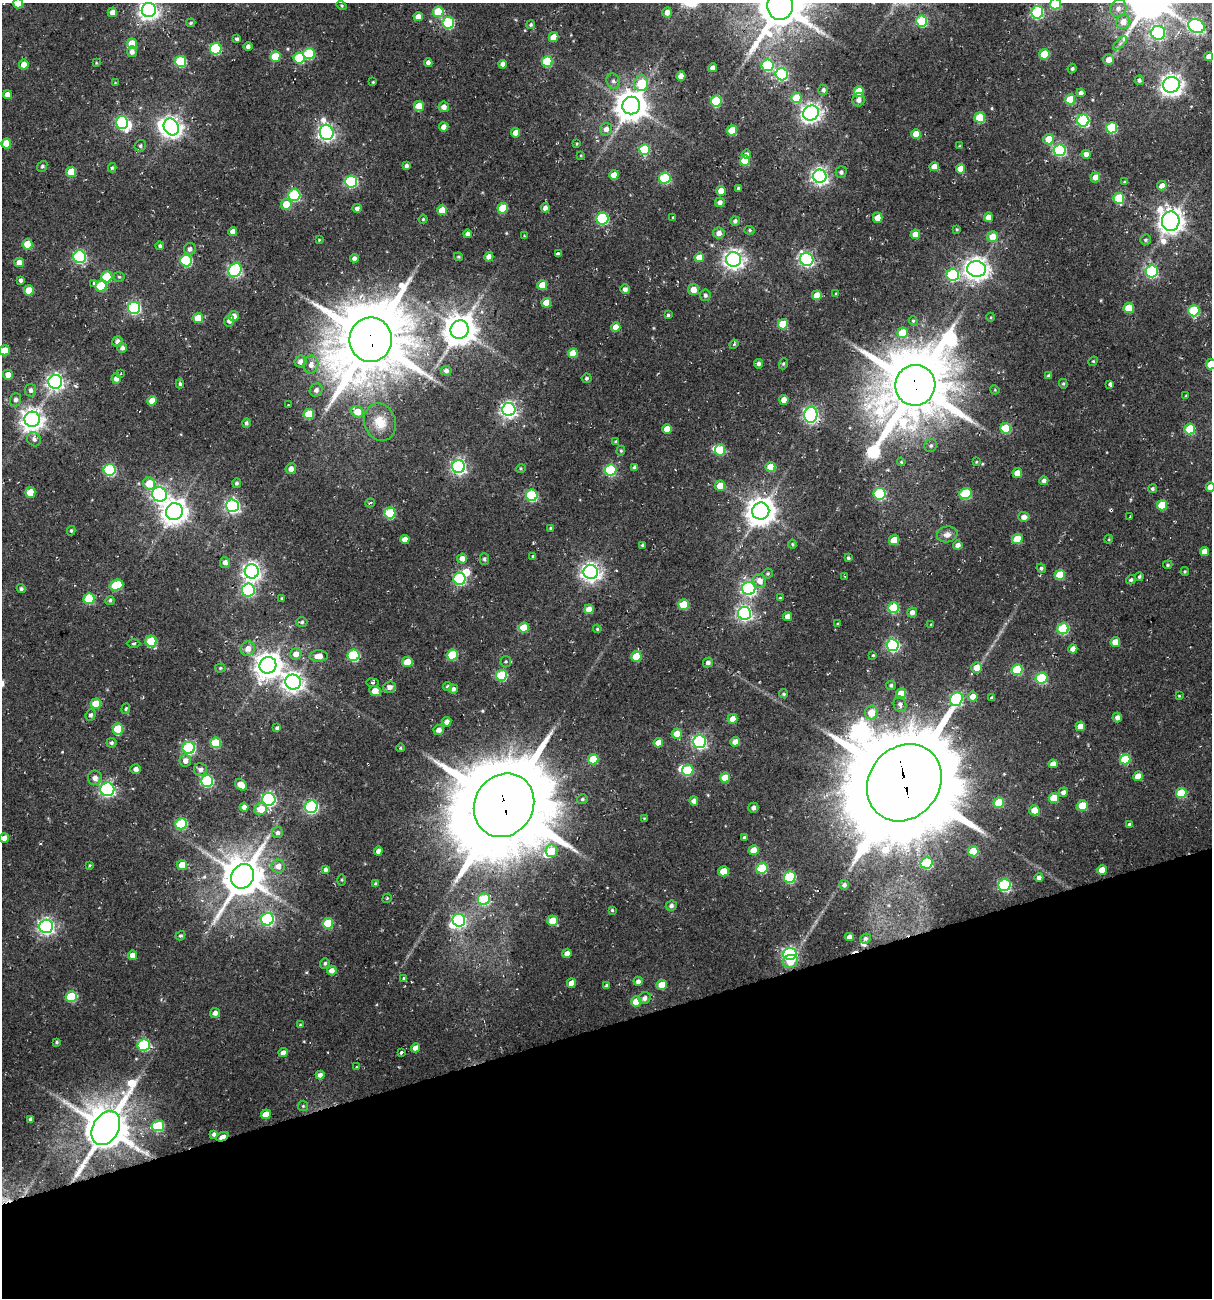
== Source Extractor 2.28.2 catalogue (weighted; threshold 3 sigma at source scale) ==
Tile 14 of 4 x 4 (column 2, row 4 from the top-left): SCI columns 1869-3078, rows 75-1370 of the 5595 x 6465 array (HDU 1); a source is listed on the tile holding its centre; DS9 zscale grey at full resolution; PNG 1214 x 1300 px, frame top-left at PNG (2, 3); each listed source drawn as its Kron ellipse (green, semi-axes under 4 px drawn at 4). Shown black and unused: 21% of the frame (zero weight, under 2 of 3 exposures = <1% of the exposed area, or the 3 px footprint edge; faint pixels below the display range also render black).
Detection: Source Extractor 2.28.2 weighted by HDU 2 'WHT'; one run over the whole footprint, this tile lists its part. Background 0.0392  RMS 0.0067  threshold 0.0302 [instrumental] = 3 sigma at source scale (4.5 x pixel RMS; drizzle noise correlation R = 1.50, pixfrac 1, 0.0396/0.0396 arcsec/px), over >= 5 px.
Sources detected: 453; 12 inside a brighter object's white glare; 2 cosmic-ray / hot-pixel residue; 1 long thin detection or spike segment (spike, bleed or trail) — neither listed nor drawn; the other 438 listed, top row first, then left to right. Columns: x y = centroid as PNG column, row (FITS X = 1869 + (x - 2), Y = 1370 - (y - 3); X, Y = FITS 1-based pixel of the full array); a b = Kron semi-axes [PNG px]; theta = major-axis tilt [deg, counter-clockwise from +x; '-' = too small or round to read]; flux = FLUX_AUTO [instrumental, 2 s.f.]
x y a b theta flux
18 3 5 5 - 16
1055 4 5 5 - 40
342 5 5 4 - 0.81
780 6 14 13 - 2900
1118 8 9 8 - 4.1
149 10 7 7 - 380
112 12 5 5 - 4.5
438 12 5 5 - 27
667 12 5 4 - 4.5
1037 12 6 6 - 89
418 17 4 4 - 5.1
922 21 5 5 - 46
1123 22 7 7 - 7.2
191 23 5 3 - 0.87
448 23 6 6 - 61
531 25 4 4 - 0.97
1196 26 8 6 -23 160
1158 33 7 7 - 110
554 37 5 4 - 11
237 39 4 3 - 1.5
1120 43 9 3 45 1.8
132 44 5 5 - 15
248 46 4 4 - 2.1
216 49 6 5 - 55
132 52 5 5 - 3.4
309 54 6 5 - 37
1044 54 5 5 - 24
275 56 5 5 - 21
1209 56 4 4 - 4
299 58 5 5 - 34
1109 60 5 5 - 5
180 61 5 5 - 43
547 61 5 5 - 38
428 62 4 4 - 2.8
96 63 3 3 - 0.58
503 64 4 4 - 3.1
24 65 5 4 - 7
768 65 6 6 - 58
713 68 4 4 - 4.2
1072 68 5 3 - 0.97
782 74 6 6 - 85
681 76 4 4 - 5.3
1139 80 5 4 - 1.8
613 81 8 6 -63 2.3
373 82 3 3 - 0.62
115 83 4 2 - 0.43
641 83 8 7 - 22
1171 85 8 8 - 460
823 90 5 5 - 2
859 91 5 5 - 20
1081 93 4 4 - 2.9
7 94 4 4 - 4.6
796 98 5 5 - 17
1070 99 5 5 - 22
858 100 6 6 - 3.5
716 101 5 5 - 40
419 106 5 5 - 12
631 106 9 9 - 1300
444 107 5 5 - 4.4
811 113 8 7 - 340
980 118 5 5 - 31
1083 121 6 6 - 79
122 123 6 6 - 100
171 127 9 7 -59 440
444 127 4 4 - 4.9
1112 128 5 5 - 46
606 129 6 6 - 3.5
732 130 5 5 - 20
327 132 8 6 -74 240
516 133 4 4 - 6.9
916 134 5 5 - 11
1049 139 5 5 - 13
6 143 5 5 - 14
577 144 4 3 - 0.71
140 146 6 5 - 1.5
959 146 3 3 - 0.5
645 149 5 5 - 35
1060 150 6 6 - 76
746 154 4 4 - 2.5
1086 154 4 4 - 3.9
581 155 4 3 - 0.67
745 160 5 5 - 20
42 166 6 4 51 1.2
406 166 4 4 - 2
934 167 5 4 - 5.3
112 168 4 3 - 0.96
960 169 5 4 - 7.7
71 172 5 5 - 17
841 172 5 5 - 1.8
614 175 5 4 - 8
820 176 6 6 - 260
1095 177 5 4 - 6.5
665 178 6 5 - 53
351 182 6 6 - 78
1124 182 4 3 - 0.64
1162 186 5 4 - 6.2
738 188 3 3 - 0.94
721 191 5 4 - 8.5
294 195 6 6 - 60
1119 198 5 5 - 35
720 202 5 5 - 2.7
286 204 5 5 - 12
357 208 5 4 - 2.4
503 208 5 5 - 21
545 208 5 4 - 3.4
442 210 5 5 - 9.2
673 217 3 3 - 2
988 217 4 4 - 5.2
878 218 5 4 - 7.4
423 219 4 4 - 0.83
602 219 6 6 - 70
735 221 5 4 - 1.9
1171 221 10 9 - 690
957 229 3 3 - 0.77
750 230 5 4 - 1.1
233 232 4 4 - 4.7
719 233 5 5 - 4.2
467 234 4 4 - 2.6
915 234 5 4 - 8.1
524 236 3 2 - 1
993 237 5 5 - 12
319 240 4 4 - 0.61
1146 240 5 5 - 0.98
28 244 5 5 - 18
160 246 4 4 - 1.5
190 249 6 6 - 2.5
558 254 4 3 - 9.2
80 257 6 6 - 96
458 257 4 4 - 0.73
489 257 5 4 - 4.1
699 257 5 4 - 8.8
354 258 4 4 - 2.3
734 259 7 7 - 370
807 259 7 6 - 150
186 261 6 6 - 65
19 262 5 4 - 5.2
976 269 9 8 - 550
235 270 7 6 - 110
1152 272 6 6 - 91
953 275 6 6 - 70
107 277 5 5 - 29
119 277 5 5 - 0.98
21 280 4 4 - 1.6
94 283 3 3 - 3.9
542 285 5 5 - 14
101 286 5 5 - 30
625 289 5 4 - 2.5
29 290 5 5 - 14
693 290 5 5 - 6.4
836 293 4 4 - 0.61
705 295 5 5 - 1.9
817 295 5 5 - 8.7
546 303 5 5 - 11
134 308 6 6 - 97
1129 308 5 5 - 22
1194 311 5 5 - 44
668 315 4 3 - 0.96
234 316 5 5 - 5
991 317 4 3 - 0.57
198 318 5 5 - 13
229 321 5 5 - 2.3
913 321 5 4 - 1
783 324 5 5 - 25
616 327 5 4 - 7
460 330 9 9 - 1300
902 333 5 5 - 20
371 340 22 21 - 5700
117 342 5 5 - 3.4
734 344 4 4 - 0.86
122 348 5 5 - 2.5
5 350 5 5 - 12
573 353 5 5 - 11
1093 361 5 4 - 0.7
300 362 6 6 - 4.6
758 364 5 4 - 1.9
783 364 5 3 - 0.87
1211 364 5 5 - 16
311 365 9 7 81 4.7
446 371 5 5 - 2.3
121 373 4 2 - 0.42
8 375 5 5 - 5.7
1049 376 4 4 - 1.8
586 378 5 5 - 1.3
116 379 5 5 - 3.5
55 382 7 7 - 240
180 384 4 4 - 1.3
1063 384 5 4 - 0.84
1110 384 3 3 - 7.5
915 385 20 20 - 5700
31 390 6 5 - 2.4
316 390 7 6 - 2.8
995 390 5 4 - 0.58
1186 396 3 3 - 0.61
16 400 7 5 84 2.3
784 400 5 4 - 5.7
152 401 5 4 - 8.8
288 405 2 2 - 0.58
509 409 6 6 - 230
357 412 6 5 - 11
309 414 5 5 - 22
811 415 8 6 81 180
32 419 8 7 - 520
380 422 19 15 -71 14
246 423 5 4 - 1.6
1005 428 5 5 - 32
667 429 5 5 - 8.2
1190 429 5 5 - 32
34 439 7 6 - 2.6
616 442 4 4 - 1.1
931 445 6 6 - 1.5
720 450 5 5 - 21
621 451 5 4 - 0.89
901 462 4 4 - 0.68
976 462 4 3 - 0.7
458 466 6 6 - 190
635 467 4 4 - 2.1
770 467 5 5 - 12
521 468 5 3 - 0.66
291 469 5 5 - 3.8
110 470 6 6 - 69
610 470 6 5 - 63
1017 473 5 5 - 7.8
1044 481 4 4 - 2.4
237 483 5 4 - 1.4
149 484 6 5 - 15
720 486 5 5 - 8.8
1210 487 4 4 - 5.3
1152 489 4 4 - 1.3
30 492 5 5 - 16
966 493 6 5 - 41
159 494 7 7 - 170
880 494 6 5 - 62
532 495 6 6 - 62
370 503 5 2 - 0.76
1162 505 5 5 - 20
233 506 6 6 - 160
761 511 8 8 - 960
174 512 9 8 - 690
390 513 5 5 - 47
1024 517 5 5 - 3.9
1129 517 2 2 - 0.48
551 528 4 3 - 1.1
71 531 5 4 - 1.1
947 534 10 8 8 3.9
405 539 4 4 - 7
1017 539 5 5 - 17
1109 539 4 3 - 0.6
894 540 5 5 - 15
792 544 4 4 - 0.83
642 545 3 3 - 0.84
958 545 5 4 - 3.5
1204 551 4 4 - 6.6
533 556 4 3 - 0.84
848 558 3 3 - 1.1
462 559 5 5 - 4.2
484 559 5 5 - 1.2
225 562 5 5 - 3.3
1168 565 5 4 - 0.87
1041 568 5 4 - 1.3
252 571 7 7 - 310
591 572 7 7 - 360
1185 572 4 3 - 0.83
768 574 5 5 - 1
1060 575 5 5 - 21
845 576 3 2 - 0.67
1139 577 4 4 - 1.1
459 579 6 6 - 87
1131 580 5 4 - 1.1
760 581 7 6 - 5.7
116 585 7 5 18 34
749 588 6 6 - 160
21 589 4 4 - 1.3
248 590 6 6 - 91
282 598 3 3 - 0.64
780 598 3 3 - 0.75
89 599 5 5 - 36
110 600 5 4 - 1.2
684 605 5 5 - 24
893 608 5 5 - 42
589 609 5 5 - 8.1
912 612 5 4 - 3.3
744 613 6 6 - 170
788 617 4 4 - 4.4
302 622 5 4 - 1.2
838 624 4 3 - 0.75
931 625 3 3 - 0.64
524 628 5 5 - 18
597 629 4 3 - 0.75
1063 629 5 5 - 48
151 641 5 5 - 36
1115 642 5 5 - 8.4
133 643 7 3 1 0.89
892 645 6 6 - 97
248 649 7 7 - 5.2
1073 649 4 4 - 4.7
296 654 6 5 - 4.9
354 655 6 6 - 57
452 655 5 5 - 29
873 655 3 3 - 0.66
319 656 9 5 0 5.9
636 656 5 5 - 20
407 662 5 5 - 13
506 662 6 5 - 1
708 663 5 4 - 2.4
268 665 8 8 - 750
220 668 5 4 - 0.97
977 668 5 5 - 8.8
1017 670 6 5 - 43
501 675 5 5 - 40
1041 678 6 5 - 52
293 682 8 7 - 390
373 683 6 4 -7 1.1
891 685 5 4 - 1.4
447 686 4 4 - 1
389 687 6 5 - 3.2
453 689 4 4 - 2
375 691 6 5 - 8.2
784 694 5 4 - 0.99
901 694 5 5 - 11
1179 696 4 3 - 0.62
973 697 5 5 - 5.9
992 698 4 4 - 1.2
956 699 7 6 - 87
96 704 5 5 - 16
900 704 8 6 -75 2.6
126 709 5 4 - 0.97
871 713 7 6 - 11
91 715 5 5 - 1.7
1117 718 5 5 - 3.2
733 719 5 5 - 6.4
447 722 5 4 - 3.5
1080 726 5 4 - 7.4
277 728 4 3 - 1.6
118 729 5 5 - 22
439 730 5 5 - 3.5
677 734 5 5 - 11
699 742 6 6 - 140
735 742 5 5 - 5
111 743 5 5 - 1.5
216 743 5 5 - 29
658 743 5 4 - 6
189 748 6 6 - 88
401 748 4 3 - 0.78
593 759 5 5 - 20
1125 759 5 5 - 31
185 761 6 6 - 3.8
1053 764 4 4 - 5.7
136 769 5 5 - 3.3
200 769 6 6 - 2.7
688 770 5 5 - 40
1138 776 5 4 - 9.3
95 778 7 7 - 4.3
725 778 5 5 - 12
207 781 6 5 - 77
904 783 41 35 52 13000
241 785 6 5 - 7.9
107 789 7 7 - 130
1063 792 5 4 - 2.9
1181 793 5 5 - 32
1054 798 5 5 - 18
269 799 6 6 - 130
582 799 5 5 - 1.4
694 801 4 4 - 3.8
999 803 5 5 - 21
504 805 33 29 57 9400
1082 806 5 5 - 19
244 807 4 4 - 4
311 807 6 6 - 120
753 808 5 5 - 2.6
261 809 6 5 - 12
1034 810 5 5 - 10
644 818 4 3 - 0.51
181 824 6 5 - 51
1129 824 4 4 - 1.4
277 833 5 5 - 2.1
744 837 4 3 - 1.2
4 838 5 4 - 3.8
754 850 5 5 - 8.9
378 851 4 4 - 4.3
551 851 6 6 - 17
973 851 5 5 - 25
927 863 6 5 - 55
90 865 4 4 - 0.67
182 865 5 5 - 10
278 866 7 6 - 5.3
762 868 6 5 - 38
325 869 4 4 - 2
1102 870 5 4 - 8.6
724 871 5 5 - 17
243 876 12 11 - 2400
790 877 6 5 - 60
1039 877 4 4 - 2.4
341 880 5 4 - 0.76
375 884 4 4 - 1.1
844 885 5 5 - 2
1004 885 6 6 - 94
387 898 5 3 - 0.59
484 899 6 6 - 44
671 906 5 5 - 2.2
612 910 4 4 - 0.93
267 919 6 6 - 100
459 920 6 6 - 89
553 921 5 5 - 12
328 923 5 5 - 25
46 926 7 6 - 240
180 936 5 4 - 1.1
849 937 4 4 - 3.4
865 938 5 5 - 1.5
567 953 4 4 - 4.1
790 954 6 6 - 140
132 955 4 4 - 5.2
790 962 7 6 - 10
325 963 5 4 - 1.4
332 970 5 4 - 4.2
403 978 4 3 - 1.1
638 981 4 4 - 2.8
571 983 5 4 - 6.5
662 985 5 5 - 12
607 986 4 4 - 2
71 996 5 5 - 36
645 998 6 5 - 2.9
636 1001 5 5 - 14
215 1013 5 5 - 3.1
300 1025 4 3 - 0.75
57 1042 3 3 - 0.91
144 1045 6 6 - 67
416 1048 4 4 - 5.1
401 1052 4 3 - 2.2
283 1053 5 4 - 4
357 1067 3 3 - 0.73
320 1075 4 4 - 3.1
303 1106 5 5 - 0.9
266 1114 5 4 - 9.2
31 1119 4 3 - 1.7
158 1126 6 5 - 29
106 1128 18 13 60 3000
214 1134 4 4 - 2.1
222 1137 6 3 26 11
Overlapping masked pixels (flux is a lower limit): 6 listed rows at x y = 371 340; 915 385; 904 783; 504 805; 106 1128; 222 1137
Isophote crosses this tile's border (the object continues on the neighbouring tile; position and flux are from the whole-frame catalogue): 8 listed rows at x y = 18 3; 1055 4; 780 6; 149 10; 667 12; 5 350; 1211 364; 1210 487